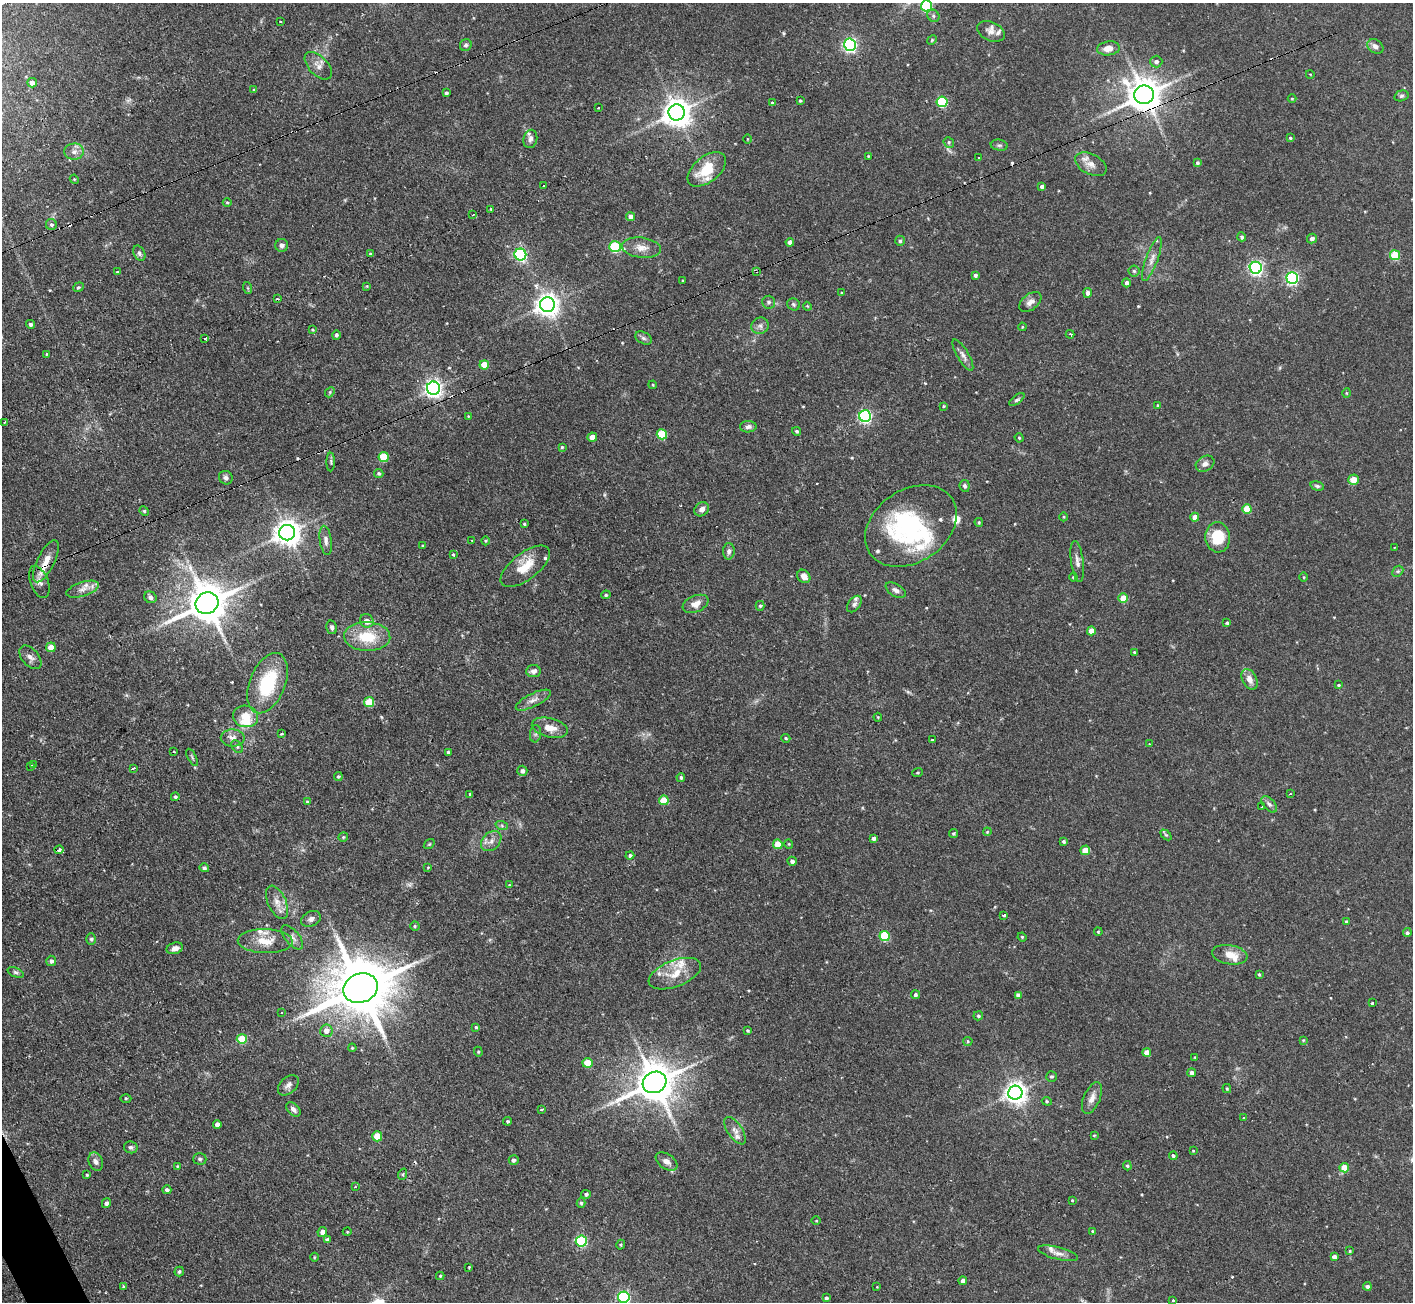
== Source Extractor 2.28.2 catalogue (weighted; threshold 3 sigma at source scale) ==
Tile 7 of 4 x 4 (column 3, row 2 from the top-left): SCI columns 2821-4231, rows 2745-4044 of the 5641 x 5624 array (HDU 1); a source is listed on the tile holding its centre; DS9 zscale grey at full resolution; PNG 1415 x 1304 px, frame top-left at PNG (2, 3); each listed source drawn as its Kron ellipse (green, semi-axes under 4 px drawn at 4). Shown black and unused: <1% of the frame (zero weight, under 2 of 3 exposures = <1% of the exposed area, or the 3 px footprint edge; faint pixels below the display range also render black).
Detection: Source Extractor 2.28.2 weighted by HDU 2 'WHT'; one run over the whole footprint, this tile lists its part. Background 0.094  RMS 0.0058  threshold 0.0261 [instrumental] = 3 sigma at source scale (4.5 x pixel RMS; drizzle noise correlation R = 1.50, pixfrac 1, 0.05/0.05 arcsec/px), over >= 5 px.
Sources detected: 321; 1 too faint to see at this stretch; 2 inside a brighter object's white glare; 7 cosmic-ray / hot-pixel residue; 1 long thin detection or spike segment (spike, bleed or trail) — neither listed nor drawn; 18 inside a brighter listed object's ellipse — not listed separately; the other 292 listed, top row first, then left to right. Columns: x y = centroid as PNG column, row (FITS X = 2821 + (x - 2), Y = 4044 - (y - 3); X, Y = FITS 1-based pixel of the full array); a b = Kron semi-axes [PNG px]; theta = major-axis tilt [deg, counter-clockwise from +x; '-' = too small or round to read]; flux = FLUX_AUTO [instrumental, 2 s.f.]
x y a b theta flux
926 6 5 5 - 58
933 16 6 5 - 1.2
281 21 3 2 - 0.86
991 31 15 9 -23 3.7
932 40 5 4 - 0.61
466 45 6 5 - 1.1
850 45 6 6 - 130
1375 46 9 6 -36 2.6
1108 48 11 7 6 5.3
1156 62 6 6 - 2
318 66 17 9 -46 4.2
1310 74 4 2 - 0.34
32 83 5 4 - 2.6
254 90 4 3 - 0.85
446 93 3 3 - 1
1144 95 10 9 - 1200
1401 96 7 5 17 1.1
1292 99 4 3 - 0.48
800 101 3 2 - 0.62
942 102 5 5 - 42
772 103 3 3 - 3.7
598 108 3 3 - 1.2
677 112 8 8 - 750
1290 138 4 3 - 0.76
530 139 9 6 76 2
747 139 5 3 - 0.48
949 142 6 5 - 0.97
999 145 8 5 -9 1.3
74 152 9 8 - 3
868 156 3 3 - 0.45
979 158 4 2 - 0.32
1197 163 4 4 - 1.2
1091 164 17 10 -27 5.2
707 169 22 12 39 17
74 179 5 3 - 0.56
543 186 3 2 - 0.72
1042 186 4 4 - 1.6
227 202 4 3 - 0.59
491 209 4 3 - 0.54
473 215 3 2 - 0.81
631 217 4 4 - 3.5
51 225 5 5 - 1.3
1242 237 4 4 - 1
1312 238 5 4 - 2.2
900 241 5 4 - 1.1
790 242 4 4 - 2.5
282 245 6 6 - 2.2
615 247 6 5 - 41
641 248 20 10 -7 6.2
139 253 8 5 -62 1.5
370 254 4 3 - 0.99
520 254 6 6 - 90
1395 255 5 5 - 22
1152 259 23 6 70 4.5
1256 268 6 6 - 140
756 271 4 3 - 1.1
1134 271 5 5 - 0.92
117 272 4 4 - 0.63
975 275 4 3 - 1.3
1292 278 6 5 - 100
683 280 3 2 - 0.49
1127 283 4 4 - 1.7
367 286 4 3 - 0.43
78 287 5 4 - 0.91
248 288 6 4 -71 0.68
842 293 3 2 - 0.42
1088 293 5 4 - 2.4
277 299 3 2 - 0.58
768 302 6 6 - 1.4
1030 302 12 8 38 3.3
794 304 7 6 - 1.1
547 305 7 7 - 460
807 306 4 3 - 0.49
30 324 4 4 - 1.3
760 326 9 8 - 2.3
1022 327 4 3 - 0.48
313 330 4 3 - 0.56
1070 334 4 2 - 1.1
336 335 4 4 - 1.2
205 338 4 3 - 3.7
643 338 9 5 -27 1.6
47 354 4 2 - 0.45
963 355 18 5 -60 2.9
484 365 5 4 - 10
653 385 4 3 - 0.46
433 388 6 6 - 240
330 392 5 4 - 0.77
1346 393 5 3 - 0.54
1017 399 9 3 37 1.1
1158 405 4 3 - 0.58
944 406 4 3 - 0.51
468 416 4 2 - 0.38
865 416 6 6 - 110
4 422 3 3 - 1.2
748 427 8 5 2 2.1
796 431 4 3 - 0.81
662 434 5 5 - 24
592 437 4 4 - 5.9
1019 438 5 4 - 0.68
562 447 3 3 - 0.61
384 457 5 5 - 19
331 462 9 4 90 0.96
1205 464 10 7 28 3
379 473 5 4 - 0.97
226 478 7 6 - 1.6
1353 480 5 5 - 6.9
965 486 6 5 - 1.4
1317 486 7 4 -15 1.2
702 509 8 6 40 3.1
1247 509 5 4 - 14
144 511 5 4 - 0.83
1064 517 4 3 - 0.55
1195 517 4 4 - 5.1
979 522 4 3 - 0.66
524 524 4 3 - 0.64
911 526 49 36 34 69
287 533 8 7 - 640
1218 537 15 12 -86 17
326 540 15 6 -82 2.6
472 540 3 2 - 0.52
486 541 4 3 - 0.51
423 546 3 3 - 0.58
1395 547 3 2 - 0.78
729 551 8 6 87 1.8
453 554 3 2 - 0.62
46 561 23 8 64 6.9
1077 562 21 6 -82 3.3
525 566 29 13 38 13
1398 571 6 4 44 1
804 576 7 6 - 3.8
1073 577 4 3 - 0.6
1304 577 4 3 - 0.49
39 582 17 9 -68 3.5
83 589 17 7 18 4.1
896 590 11 6 -30 2.4
606 595 5 4 - 0.9
150 597 6 5 - 2.3
1123 598 4 4 - 12
207 603 12 10 28 1900
695 604 13 8 22 4.5
854 604 9 6 52 1.6
760 606 5 4 - 0.9
367 621 7 6 - 3.3
1227 623 3 3 - 0.91
332 627 7 5 -76 1.5
1091 631 4 4 - 6.9
367 637 23 14 -3 19
51 647 5 5 - 6.6
1134 652 3 3 - 0.64
30 657 14 8 -48 3.2
533 671 7 6 - 2.4
1249 679 11 7 -62 4.3
267 683 32 18 68 34
1338 685 3 3 - 0.67
533 700 19 6 27 3.8
369 702 5 5 - 17
245 716 13 10 -12 8.8
878 717 4 4 - 0.51
550 728 18 9 -14 6.5
282 734 4 2 - 0.65
535 734 9 5 83 1.4
233 738 12 8 -1 3.4
786 738 5 3 - 0.68
932 740 3 3 - 1.8
1149 744 3 3 - 0.42
237 747 7 4 -52 1
173 752 3 3 - 2.8
448 752 3 3 - 0.83
192 757 9 3 -61 0.84
34 765 3 2 - 1.3
30 766 4 3 - 1.9
134 768 4 3 - 1.7
522 771 5 5 - 2.1
917 773 5 3 - 0.59
338 776 4 4 - 0.8
681 777 4 4 - 1.1
470 794 4 3 - 0.72
1290 794 3 2 - 0.5
175 797 4 4 - 1
664 800 5 5 - 16
307 802 4 4 - 0.54
1269 804 10 5 -47 2.1
1262 807 3 3 - 1.2
502 826 6 4 -19 0.98
987 832 4 3 - 0.53
953 833 4 4 - 0.83
1166 835 6 4 -43 0.81
343 837 5 4 - 0.72
873 838 4 4 - 1.5
491 841 11 8 43 3.6
1064 841 4 4 - 1.1
429 844 6 4 34 0.61
778 844 5 4 - 10
789 844 4 4 - 0.61
59 850 4 3 - 1.9
1085 850 5 4 - 9.7
630 855 4 4 - 1.3
792 861 5 4 - 2.1
428 867 3 2 - 0.4
204 868 5 4 - 1.4
509 885 4 3 - 0.47
277 902 18 9 -66 5.7
1004 915 3 3 - 1.7
311 919 10 7 27 2.5
1346 921 3 3 - 0.58
415 926 4 4 - 0.83
1098 932 4 3 - 0.69
1407 933 4 4 - 1.3
885 936 5 5 - 32
292 937 14 7 -49 3.2
1022 937 4 4 - 0.6
91 939 6 5 - 0.97
265 941 27 12 -1 11
175 948 8 5 15 2.8
1230 955 18 9 -9 7.2
51 961 5 5 - 1.6
16 972 8 4 -23 1.2
675 974 27 13 21 12
1259 974 4 3 - 0.71
361 988 18 14 21 4500
915 995 4 4 - 1.3
1018 995 4 4 - 2.1
1372 1003 3 3 - 2.9
282 1012 3 2 - 0.68
978 1016 5 4 - 0.93
476 1027 4 4 - 0.76
748 1030 3 3 - 0.74
326 1031 6 6 - 3.5
242 1039 5 5 - 15
1303 1040 4 4 - 0.55
968 1041 4 4 - 0.67
352 1048 4 3 - 0.61
478 1052 5 4 - 0.74
1147 1052 4 4 - 5.4
1195 1057 4 3 - 0.55
587 1063 5 5 - 12
1192 1073 4 4 - 2
1051 1076 5 5 - 1
655 1082 12 10 27 1800
288 1085 12 8 44 2.7
1227 1089 4 3 - 0.74
1015 1093 7 7 - 400
126 1098 5 3 - 0.8
1092 1098 17 8 67 4.4
1047 1101 5 4 - 0.73
293 1109 8 5 -45 2.2
541 1109 3 3 - 1.9
1244 1117 3 3 - 1.2
508 1121 4 3 - 0.84
217 1124 4 4 - 2.8
735 1131 16 7 -56 3.7
1094 1135 4 3 - 0.55
377 1136 5 5 - 12
131 1147 7 6 - 1.3
1193 1151 3 3 - 0.44
1173 1156 4 4 - 1.1
200 1159 7 5 -1 1.1
514 1160 5 5 - 1.4
666 1161 12 7 -35 3.3
96 1162 9 7 -66 2.3
177 1166 3 2 - 0.47
1127 1166 5 4 - 0.79
1344 1168 5 4 - 10
403 1174 6 3 72 0.75
87 1175 4 3 - 0.65
355 1187 3 2 - 0.54
167 1190 4 4 - 1.5
586 1194 5 4 - 1.2
1072 1200 3 3 - 0.5
106 1203 5 4 - 1.6
581 1203 5 4 - 0.93
816 1221 5 3 - 0.53
1092 1231 4 4 - 0.58
322 1232 5 4 - 2.7
347 1232 4 3 - 0.43
327 1240 4 4 - 1.7
581 1241 5 5 - 56
621 1245 5 3 - 0.64
1350 1251 4 3 - 0.6
1058 1253 20 6 -14 3.6
314 1257 4 3 - 0.52
1334 1257 4 4 - 2.6
469 1267 3 2 - 0.53
179 1272 5 4 - 1.3
440 1276 4 4 - 0.75
963 1281 4 4 - 2.9
123 1286 3 3 - 2.3
1367 1286 4 4 - 1.7
877 1287 3 3 - 0.37
624 1297 6 5 - 76
826 1298 3 3 - 1.2
1173 1301 3 3 - 4.5
Overlapping masked pixels (flux is a lower limit): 3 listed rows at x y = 1144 95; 756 271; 46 561
Isophote crosses this tile's border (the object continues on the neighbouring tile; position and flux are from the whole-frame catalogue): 2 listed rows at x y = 926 6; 624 1297